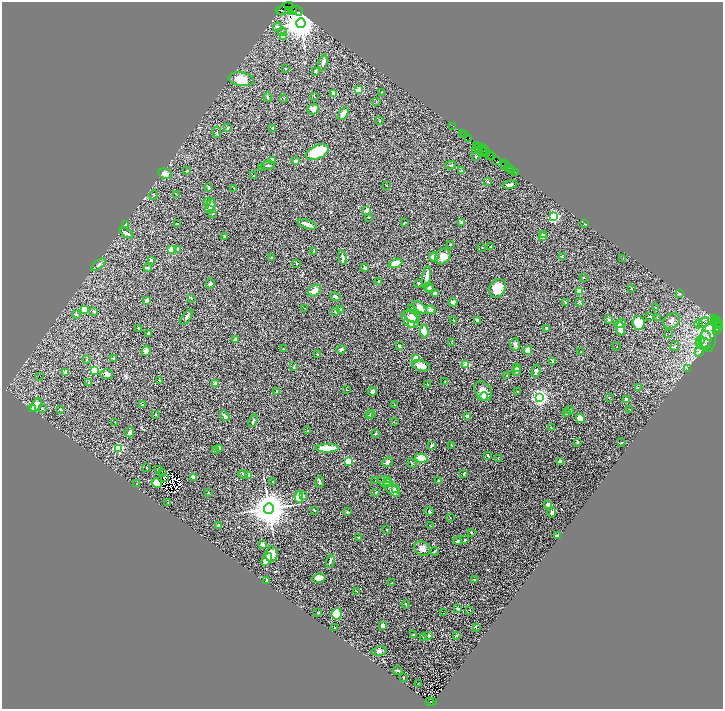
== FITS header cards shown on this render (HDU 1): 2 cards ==
NAXIS1  =                 1441
NAXIS2  =                 1414

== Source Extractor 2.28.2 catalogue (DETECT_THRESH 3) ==
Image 1441 x 1414 px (HDU 1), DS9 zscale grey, zoomed out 1/2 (1 PNG px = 2 x 2 image px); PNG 725 x 711 px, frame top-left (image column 1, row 1414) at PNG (2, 2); each listed source drawn as its Kron ellipse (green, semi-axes under 4 px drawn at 4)
Background 1.78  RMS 0.059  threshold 0.178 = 3 sigma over >= 5 px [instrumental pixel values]
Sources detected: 363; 55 cannot appear on this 1/2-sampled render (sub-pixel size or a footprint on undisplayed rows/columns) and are neither listed nor drawn; the other 308 listed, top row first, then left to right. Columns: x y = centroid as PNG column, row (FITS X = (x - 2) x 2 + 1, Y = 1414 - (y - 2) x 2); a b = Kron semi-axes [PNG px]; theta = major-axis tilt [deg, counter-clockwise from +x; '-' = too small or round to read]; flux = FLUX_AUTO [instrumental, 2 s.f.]
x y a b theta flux
285 9 9 5 35 1300
282 10 6 3 -3 1100
288 10 4 2 - 1200
293 10 3 1 - 170
298 11 5 1 - 170
301 23 5 4 - 22000
277 27 4 3 - 13
282 32 4 3 - 13
283 37 4 3 - 40
323 63 8 4 78 32
286 69 3 2 - 6.1
315 71 2 2 - 17
241 79 13 7 -8 160
358 90 2 2 - 230
381 92 2 2 - 3.6
334 94 4 3 - 43
268 97 5 3 - 13
314 97 3 2 - 5.8
284 98 2 2 - 8
376 101 2 1 - 3.6
313 109 6 5 - 58
343 114 7 3 59 130
380 121 2 2 - 13
453 126 2 1 - 150
227 128 4 3 - 12
273 128 2 2 - 49
217 132 5 2 - 10
462 133 3 1 - 150
464 135 2 1 - 130
468 139 3 2 - 140
476 145 3 1 - 530
478 147 5 3 - 1200
481 148 2 2 - 490
476 150 4 3 - 10
482 150 3 1 - 160
485 151 6 2 -61 790
317 152 12 6 24 460
484 153 3 2 - 760
489 155 3 1 - 400
492 155 2 2 - 340
475 156 3 2 - 12
272 160 2 2 - 190
497 160 4 2 - 280
295 161 2 2 - 62
504 164 2 1 - 460
268 165 7 2 6 13
450 165 5 3 - 12
505 166 4 2 - 410
261 168 2 2 - 7.8
508 168 4 2 - 400
512 170 2 1 - 95
187 171 3 2 - 7.9
461 171 3 3 - 12
515 172 2 1 - 230
165 174 6 5 - 54
253 176 3 2 - 9.8
488 182 4 3 - 7.7
386 185 2 2 - 4
510 185 7 3 9 34
208 187 4 2 - 9.7
234 188 2 1 - 3
176 194 2 2 - 3.8
153 195 5 2 - 9.2
207 202 4 3 - 17
210 206 7 4 67 36
209 210 2 2 - 31
367 210 2 2 - 140
212 214 4 2 - 7
369 217 2 2 - 6.1
554 217 3 3 - 1100
461 222 2 2 - 59
404 223 2 2 - 5.5
125 224 3 3 - 17
177 224 3 2 - 6.1
307 224 10 3 -18 58
585 224 4 2 - 9.2
126 233 7 3 -28 31
544 234 2 2 - 24
542 236 2 2 - 190
224 237 2 2 - 18
450 244 3 2 - 7.1
482 247 2 2 - 4.5
491 247 2 1 - 5.7
178 249 3 3 - 15
171 250 3 2 - 300
313 251 3 3 - 6.6
443 256 8 7 - 84
562 256 3 2 - 6.3
434 257 4 4 - 71
272 258 2 2 - 21
343 258 7 3 -80 34
623 258 2 1 - 3
151 260 2 2 - 40
297 263 3 2 - 5
395 263 7 4 20 100
98 265 8 3 37 20
148 268 4 2 - 23
365 268 4 3 - 16
427 276 10 4 81 56
583 278 2 2 - 8.5
378 281 3 2 - 12
419 283 2 2 - 25
210 284 5 4 - 18
429 287 5 4 - 16
497 288 10 7 56 160
632 288 2 2 - 11
429 289 5 4 - 15
315 291 7 5 37 74
579 291 2 2 - 220
435 294 3 3 - 57
679 294 3 3 - 8.8
335 297 5 3 - 27
191 298 2 2 - 17
146 300 3 3 - 39
453 302 4 4 - 29
566 302 3 3 - 10
580 302 4 3 - 10
420 307 8 3 -39 92
305 308 3 2 - 4.2
412 308 3 2 - 6.3
656 308 3 2 - 6.9
341 309 2 2 - 17
84 310 4 3 - 120
431 310 5 4 - 35
94 312 3 2 - 7.9
335 312 3 2 - 10
76 314 2 2 - 25
412 316 8 6 -31 66
650 316 4 2 - 9.9
187 317 9 3 54 22
657 318 2 2 - 8.9
714 318 2 1 - 1400
411 319 10 7 -42 89
454 320 2 2 - 13
477 320 3 2 - 22
609 320 3 2 - 6.3
717 320 3 1 - 110
671 321 9 7 34 42
714 321 2 1 - 41
704 322 6 1 45 9.2
620 323 6 3 18 51
638 323 6 6 - 200
717 323 2 1 - 960
699 324 4 3 - 15
719 324 3 2 - 530
411 325 2 2 - 350
717 325 4 2 - 780
718 327 5 2 - 1300
138 328 2 2 - 6.4
546 328 3 3 - 15
621 329 7 4 -86 59
424 331 6 3 -86 210
716 331 2 1 - 150
148 333 3 2 - 11
669 334 2 1 - 10
708 338 14 7 87 110
236 339 2 2 - 130
705 339 9 6 87 72
700 341 4 3 - 31
452 343 2 2 - 7.6
515 344 6 5 - 29
703 344 7 5 -2 50
399 346 3 2 - 13
617 346 2 1 - 6.8
675 346 5 3 - 12
283 349 2 2 - 4
341 349 5 3 - 28
528 350 4 4 - 93
146 351 5 4 - 44
581 352 2 1 - 5.2
699 352 5 4 - 18
317 354 2 2 - 16
114 358 3 2 - 4.9
416 359 2 2 - 210
87 360 3 2 - 6.5
552 361 3 2 - 17
466 365 2 2 - 400
421 366 9 5 -18 74
293 367 3 2 - 6.2
516 368 4 3 - 24
687 368 3 2 - 4.2
95 370 3 3 - 700
517 371 5 3 - 27
536 371 6 2 75 16
66 372 2 2 - 79
107 374 6 5 - 31
40 376 2 1 - 26
507 376 2 2 - 18
160 380 3 2 - 12
445 382 2 2 - 3.7
88 383 3 3 - 13
215 384 4 3 - 34
428 385 2 2 - 3.8
638 387 3 2 - 6.4
346 390 3 2 - 3.3
277 391 3 2 - 14
372 391 4 4 - 29
483 391 11 7 -54 86
517 391 2 1 - 4.2
483 397 5 4 - 21
539 397 4 3 - 3400
609 397 2 2 - 4.3
626 400 2 2 - 95
142 404 3 2 - 6.1
36 405 7 4 55 150
394 405 3 2 - 4.8
42 408 3 3 - 12
33 409 4 3 - 19
60 409 4 3 - 8
630 409 3 2 - 3.6
570 410 4 2 - 7.4
567 413 3 3 - 8.1
156 414 2 2 - 5.6
371 414 4 4 - 32
225 416 5 3 - 29
369 416 3 3 - 23
468 416 4 3 - 51
580 418 5 4 - 82
253 421 6 3 69 18
115 422 2 1 - 3.7
394 422 3 2 - 4.1
551 428 3 2 - 7
308 431 2 2 - 11
130 432 5 3 - 45
375 434 3 2 - 4.6
577 442 3 2 - 14
621 443 2 2 - 21
431 446 4 3 - 14
452 446 4 2 - 7.2
119 448 3 3 - 840
219 448 4 3 - 13
327 448 11 3 2 260
215 451 3 2 - 6.1
488 455 4 3 - 12
421 458 6 4 -10 230
498 459 2 1 - 3.4
349 461 3 3 - 540
561 461 2 2 - 130
388 462 6 4 28 19
412 463 4 2 - 7.8
147 468 2 2 - 33
159 470 3 3 - 13
162 473 2 1 - 3
464 473 2 2 - 28
243 474 4 3 - 8.6
249 475 3 2 - 9.1
164 477 2 1 - 9.9
193 477 3 2 - 74
375 480 2 2 - 4.7
385 481 7 5 -14 45
439 481 2 2 - 21
273 482 2 2 - 7.5
320 482 6 3 87 12
388 482 4 3 - 16
157 483 5 4 - 62
136 484 2 2 - 3.6
395 488 3 3 - 40
392 489 10 4 -40 56
208 492 2 2 - 10
376 492 2 2 - 23
303 496 4 4 - 15
299 497 6 4 -85 220
168 503 2 1 - 3.5
548 504 2 2 - 73
269 509 5 5 - 32000
314 511 3 2 - 12
429 511 4 3 - 11
347 512 3 3 - 14
552 512 5 4 - 20
450 518 3 2 - 4.7
219 525 2 2 - 34
430 526 2 1 - 2.9
387 529 2 2 - 8.8
471 532 3 2 - 9.4
557 536 2 2 - 56
359 538 2 2 - 9.5
465 540 4 2 - 9.1
458 541 4 3 - 18
263 545 4 3 - 38
422 549 8 6 -31 55
434 551 4 3 - 9.7
271 554 7 6 - 120
267 559 7 4 60 110
330 561 6 3 75 21
319 578 6 4 14 78
474 579 2 2 - 23
267 581 3 2 - 22
391 583 3 2 - 4.8
357 591 3 2 - 6.8
406 604 4 2 - 8
458 608 3 2 - 18
470 610 2 1 - 2.8
318 612 2 2 - 12
443 613 2 1 - 8.7
337 614 6 5 - 450
382 626 3 2 - 52
334 627 2 1 - 5.3
476 627 2 2 - 11
413 635 3 2 - 13
429 636 2 2 - 20
456 636 2 2 - 39
424 638 3 1 - 3.7
379 651 8 4 7 25
398 671 5 3 - 13
404 678 3 2 - 5.8
418 683 2 1 - 3.4
433 701 2 1 - 530
430 702 3 3 - 880
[55 sub-pixel or undisplayed-footprint detections neither listed nor drawn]